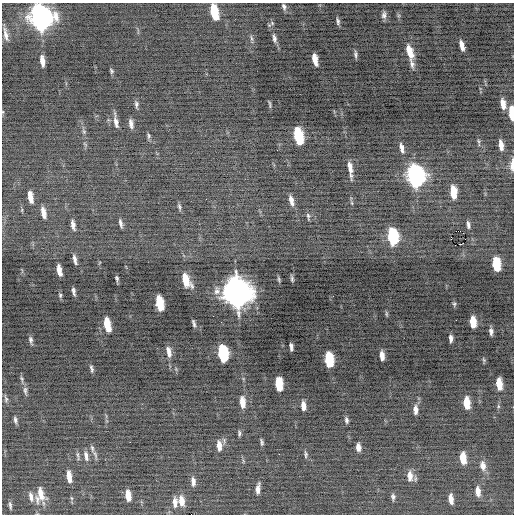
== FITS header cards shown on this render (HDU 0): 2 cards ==
NAXIS1  =                  512 / Axis length
NAXIS2  =                  512 / Axis length

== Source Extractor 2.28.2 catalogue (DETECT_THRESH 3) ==
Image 512 x 512 px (HDU 0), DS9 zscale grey, 1 PNG px = 1 image px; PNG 516 x 516 px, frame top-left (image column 1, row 512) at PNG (2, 3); no overlay
Background -0.214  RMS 0.78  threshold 2.34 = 3 sigma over >= 5 px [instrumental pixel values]
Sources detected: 114; all 114 listed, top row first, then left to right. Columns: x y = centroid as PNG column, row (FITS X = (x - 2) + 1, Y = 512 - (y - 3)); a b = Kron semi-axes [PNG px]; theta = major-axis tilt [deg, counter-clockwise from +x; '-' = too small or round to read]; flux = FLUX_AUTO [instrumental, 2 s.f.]
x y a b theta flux
284 7 9 6 -73 160
214 12 12 6 -78 2000
384 15 9 5 84 180
40 17 14 10 -76 39000
338 21 8 4 -82 130
6 35 16 5 -78 300
251 38 10 4 -84 120
274 38 12 5 -82 200
462 45 10 4 -78 340
465 47 3 3 - 67
409 51 16 7 -74 830
355 54 8 4 -84 130
315 59 10 4 -77 580
42 61 10 4 -83 390
412 64 12 6 -72 220
111 71 6 4 -63 84
136 104 9 5 -85 140
270 104 10 3 -85 81
503 104 11 5 -80 510
512 113 11 4 -85 1500
116 121 16 4 -80 280
131 124 10 5 -80 230
84 132 7 5 -55 97
149 136 8 4 87 96
298 136 13 6 -78 3400
479 142 11 3 -82 90
501 145 9 4 -81 370
402 148 10 4 -78 250
277 150 2 2 - 52
512 165 14 4 87 330
350 167 12 4 -81 410
415 176 13 8 -81 23000
453 192 10 5 -85 1200
30 197 10 4 -80 500
206 199 3 2 - 52
291 200 12 5 -76 310
352 203 6 3 -71 57
179 207 8 4 -78 110
43 212 10 4 -77 380
308 216 10 4 -79 110
121 223 8 3 -78 160
73 225 9 4 -78 250
468 225 8 4 -83 140
459 231 4 2 - 3300
393 237 12 7 -83 4800
451 238 4 2 - 4200
461 244 3 2 - 110
75 259 10 4 -75 230
496 264 10 6 -85 2000
59 270 10 4 -78 490
117 278 5 3 - 100
279 279 9 3 -79 70
292 279 5 2 - 89
186 280 12 6 -66 1300
74 291 8 3 -78 160
217 291 12 8 88 270
237 293 14 10 -79 79000
60 295 6 5 - 97
159 303 12 6 -79 1700
454 304 7 5 -82 91
387 314 9 3 -85 75
213 316 2 2 - 73
456 320 2 2 - 140
473 322 9 5 -85 960
194 323 7 3 -75 120
107 325 12 5 -78 1300
491 331 7 4 -84 180
451 338 6 4 -86 200
31 340 10 5 -82 170
291 347 7 4 -84 170
169 352 13 5 -78 340
223 353 12 6 -82 4800
382 356 8 4 -86 390
329 360 11 6 -85 2900
484 360 7 4 -59 73
91 369 9 4 -76 130
22 379 9 5 -75 120
279 384 10 5 -85 2000
499 384 10 5 -84 840
25 390 12 5 -83 170
6 399 11 5 -81 130
242 402 12 5 -84 570
466 403 10 5 -84 960
303 406 8 4 -84 360
498 406 6 4 -72 68
415 410 11 6 -88 300
15 420 7 4 -79 140
346 420 7 4 -79 130
239 433 8 4 -86 100
130 442 2 2 - 220
262 442 7 3 -77 100
219 445 13 6 -84 410
358 447 8 5 -82 270
92 448 11 4 -77 130
306 454 9 4 -87 110
78 455 13 3 -84 120
95 455 12 4 -70 150
86 456 13 5 -79 230
463 458 10 5 -84 930
483 466 12 7 -82 340
410 476 13 7 -87 410
69 477 10 4 -81 510
193 481 10 5 -85 250
258 489 10 4 82 280
478 491 9 5 -84 360
40 495 19 11 88 800
128 495 10 5 -83 570
31 497 14 5 -77 230
393 497 7 4 -85 130
71 498 6 4 -87 73
451 499 9 4 -84 370
181 501 12 7 -80 520
175 502 12 6 89 320
10 505 11 3 -80 120
At the frame edge (FLAGS 8, measured only in part): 4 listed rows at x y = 214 12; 40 17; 512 113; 512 165